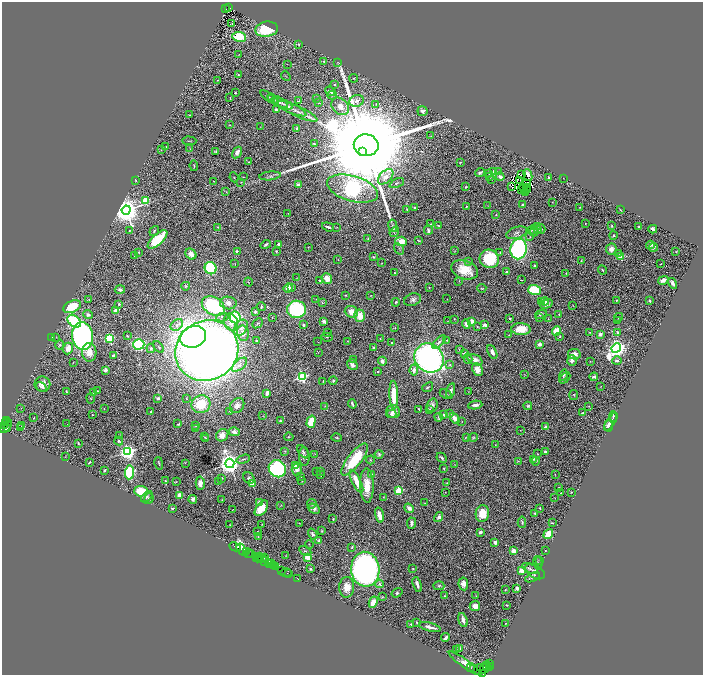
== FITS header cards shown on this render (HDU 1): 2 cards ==
NAXIS1  =                 1401
NAXIS2  =                 1346

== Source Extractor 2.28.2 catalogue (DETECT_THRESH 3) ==
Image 1401 x 1346 px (HDU 1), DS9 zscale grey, zoomed out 1/2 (1 PNG px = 2 x 2 image px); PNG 705 x 677 px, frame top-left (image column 1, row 1346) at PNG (2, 2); each listed source drawn as its Kron ellipse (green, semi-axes under 4 px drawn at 4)
Background 1.4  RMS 0.035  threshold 0.106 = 3 sigma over >= 5 px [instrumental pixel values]
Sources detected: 583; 65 cannot appear on this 1/2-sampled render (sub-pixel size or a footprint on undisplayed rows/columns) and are neither listed nor drawn; of the other 518, the 500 brightest by FLUX_AUTO listed and drawn (18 fainter detections omitted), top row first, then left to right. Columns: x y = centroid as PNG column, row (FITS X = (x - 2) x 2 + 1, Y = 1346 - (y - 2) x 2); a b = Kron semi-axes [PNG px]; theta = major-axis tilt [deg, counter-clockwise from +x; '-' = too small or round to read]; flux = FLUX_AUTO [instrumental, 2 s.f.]
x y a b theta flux
229 8 4 2 - 280
226 9 2 1 - 55
232 24 2 1 - 56
267 29 11 7 7 370
239 37 7 5 -8 210
299 45 3 2 - 4.4
239 54 3 2 - 3
324 62 3 2 - 10
337 62 3 2 - 2.4
287 64 2 1 - 1.9
238 75 2 1 - 5.2
286 76 5 1 - 3.2
353 78 4 3 - 7.2
218 80 2 1 - 4.2
334 84 2 2 - 7.3
330 91 5 2 - 28
235 92 3 2 - 6.2
332 95 4 4 - 13
270 97 10 2 -33 13
230 98 2 2 - 8.4
317 99 3 3 - 6.2
278 101 11 3 -28 29
298 101 2 2 - 5.7
357 101 7 6 - 21
318 103 3 3 - 5.2
283 104 10 4 -24 19
376 104 2 1 - 3
340 106 10 7 -44 82
289 107 19 5 -25 49
276 110 3 2 - 24
297 111 22 5 -24 44
422 111 5 5 - 38
190 115 3 2 - 4.2
230 125 2 2 - 4
260 127 3 2 - 2.6
297 129 4 3 - 12
431 136 2 2 - 2.7
189 141 7 2 -1 5.2
314 144 3 1 - 6.3
366 145 12 11 - 350000
166 147 2 1 - 3.6
190 149 4 2 - 3.8
161 150 3 2 - 3.9
216 151 4 3 - 9.2
237 152 6 4 58 37
363 152 3 3 - 6900
249 162 3 3 - 4.3
460 162 3 2 - 5.5
194 166 5 3 - 6.3
499 171 3 2 - 3.4
480 172 5 3 - 11
493 172 4 2 - 8
489 173 3 2 - 10
521 175 2 1 - 1.9
528 175 5 3 - 47
270 176 11 4 6 18
234 177 5 2 - 4.9
243 177 3 2 - 2.7
386 177 9 5 45 41
490 177 2 2 - 3.8
500 177 4 3 - 34
548 177 3 2 - 8.7
563 178 2 1 - 2.7
492 179 2 1 - 1.8
519 180 3 2 - 3.2
136 181 2 1 - 6.1
214 181 2 1 - 3.9
241 182 2 2 - 4.9
397 183 8 3 26 11
298 184 2 2 - 74
527 184 2 1 - 14
511 186 2 1 - 4.8
466 187 2 2 - 6.3
524 187 2 1 - 2.1
526 187 2 1 - 3.4
353 189 26 12 -16 7700
521 190 2 1 - 5.1
527 190 2 1 - 1.9
226 192 4 3 - 5.2
525 193 2 1 - 4.5
145 200 3 3 - 300
552 202 2 1 - 3.8
522 205 2 2 - 33
488 206 2 1 - 2.5
466 207 3 3 - 7.3
580 207 3 3 - 5.1
415 208 3 2 - 12
407 209 4 2 - 6.6
126 210 4 4 - 13000
620 210 3 1 - 3
288 213 2 1 - 2.4
496 214 2 2 - 4.2
585 223 2 2 - 4.2
431 224 3 1 - 4.9
438 225 2 1 - 3.1
393 226 6 4 -79 12
538 226 3 2 - 4.9
612 226 4 3 - 6.9
218 227 4 2 - 5.9
328 227 6 2 -17 18
337 227 4 2 - 3.6
639 227 2 2 - 7.2
538 229 4 2 - 4
541 229 5 4 - 10
653 229 4 2 - 29
129 230 2 2 - 4.4
428 230 5 2 - 15
533 230 5 2 - 6
154 231 5 2 - 7.5
394 232 5 4 - 11
534 232 4 2 - 5.7
516 233 11 6 18 26
613 235 4 3 - 8.3
530 237 3 2 - 3.6
158 239 12 5 43 300
368 239 4 3 - 6.7
401 241 6 5 - 90
419 241 3 1 - 5.9
266 244 5 3 - 14
279 244 4 3 - 35
650 245 4 3 - 18
308 247 2 1 - 2.1
653 247 4 2 - 7.4
399 249 6 3 -55 9.4
519 249 10 8 79 1900
611 249 6 5 - 44
276 251 4 3 - 7.9
455 251 3 2 - 3
138 252 2 2 - 3.6
237 252 2 2 - 29
676 252 3 2 - 3.9
500 253 3 3 - 4.3
619 253 2 2 - 8
191 254 6 5 - 56
135 256 2 2 - 3.4
620 256 3 3 - 290
373 257 3 2 - 4.6
489 259 10 9 - 350
338 260 3 2 - 2
581 260 3 2 - 4.1
469 262 4 3 - 9.6
382 263 2 1 - 3.5
235 264 3 1 - 3.3
660 264 2 1 - 3.6
534 266 2 2 - 7
211 268 6 5 - 680
465 270 14 9 -20 160
602 270 5 3 - 8.1
507 272 3 3 - 19
394 273 2 2 - 5.6
566 273 3 3 - 4.2
297 278 3 2 - 2.6
327 278 6 5 - 55
319 280 3 2 - 5.9
521 280 3 2 - 4
663 280 5 3 - 41
459 281 3 2 - 3.7
248 282 4 2 - 6
672 283 6 3 -58 18
186 286 4 3 - 5.6
292 287 3 3 - 5.2
288 288 5 4 - 64
429 288 3 2 - 3.8
482 288 4 2 - 5.5
120 290 5 3 - 22
535 290 6 5 - 350
346 295 3 2 - 6.2
371 295 2 2 - 3.9
316 299 2 2 - 2.5
447 299 2 1 - 4.1
89 300 3 3 - 6.2
412 300 9 6 21 25
545 301 4 4 - 38
616 301 3 1 - 6.1
650 301 3 2 - 16
396 302 4 3 - 7.6
542 302 3 2 - 4.2
228 303 8 6 -10 41
322 303 3 3 - 6.7
119 304 3 2 - 12
547 304 6 3 32 33
573 305 2 2 - 2.5
213 306 12 8 -30 660
72 307 9 5 23 240
261 307 4 2 - 11
296 309 9 8 - 740
116 310 2 2 - 180
255 312 3 2 - 14
351 312 7 5 -21 68
541 314 6 4 20 11
559 314 3 2 - 4.8
88 315 5 4 - 20
360 316 6 5 - 100
222 317 6 3 9 8.3
235 317 6 5 - 470
539 317 3 3 - 6.3
619 317 4 2 - 6.4
272 318 2 2 - 2.6
510 318 3 2 - 8.4
454 319 3 2 - 3.5
548 319 2 1 - 2.8
74 321 7 5 -42 570
324 321 4 2 - 33
448 321 4 2 - 3.4
472 321 4 3 - 39
617 321 3 3 - 9.9
231 322 9 7 -67 52
257 323 6 4 42 11
466 324 4 3 - 28
177 325 7 5 42 26
303 325 4 3 - 16
485 325 2 2 - 110
477 327 3 2 - 6.3
241 328 9 6 57 31
395 328 4 2 - 3.7
521 329 9 6 -1 130
556 331 5 4 - 140
327 332 2 2 - 2.8
590 332 3 3 - 4.9
617 332 4 3 - 11
243 333 8 6 -78 39
600 334 3 3 - 41
509 335 2 2 - 4.2
82 336 14 10 -83 2200
127 336 3 2 - 8.1
560 336 3 3 - 6.5
52 337 3 2 - 3.9
56 337 2 2 - 1.8
193 337 13 10 21 3500
327 337 6 2 -9 5.1
109 338 3 3 - 840
380 338 3 2 - 5.6
447 340 2 2 - 4.5
256 341 2 2 - 9.4
347 341 3 1 - 2.5
318 342 2 1 - 6
439 342 8 3 45 16
392 343 2 2 - 16
139 344 5 5 - 850
539 344 4 3 - 36
60 345 5 4 - 9.5
159 347 6 2 -54 7.2
373 347 2 2 - 6.3
68 348 6 5 - 81
151 348 5 4 - 11
616 348 5 4 - 5100
459 349 2 2 - 3.8
207 351 32 29 30 11000
89 352 9 7 -87 86
318 352 3 2 - 3.1
492 352 7 4 -65 34
464 353 4 3 - 7.1
574 354 6 5 - 49
113 356 4 2 - 13
429 358 15 13 -46 2900
354 359 3 2 - 2.1
468 359 5 3 - 11
475 360 8 5 -28 42
572 360 5 4 - 33
382 361 4 3 - 31
590 361 3 2 - 2.9
617 361 4 3 - 20
73 362 2 1 - 3
239 365 9 5 41 30
352 365 6 4 -54 29
450 365 3 3 - 6.4
105 370 4 3 - 19
414 370 5 4 - 36
478 370 7 5 -63 47
378 371 2 2 - 8.4
524 375 3 2 - 3.2
564 375 5 3 - 10
302 377 3 3 - 1200
594 377 4 2 - 12
565 378 6 2 47 8.5
333 380 4 3 - 13
323 381 2 1 - 5.2
42 384 8 7 - 53
601 386 3 2 - 2.1
41 387 5 2 - 10
428 387 6 3 38 10
66 391 4 3 - 7.2
97 391 3 2 - 6.2
451 391 7 3 76 26
468 392 2 1 - 2
94 393 3 2 - 5.4
267 393 4 3 - 42
446 394 6 4 -30 12
394 395 14 4 -88 180
574 395 5 4 - 7.9
91 398 5 3 - 4.9
158 398 3 3 - 11
187 398 3 2 - 3
201 404 9 8 - 250
352 404 4 2 - 15
237 405 8 6 52 45
432 405 7 5 69 25
475 405 7 3 7 29
325 406 3 2 - 3.2
528 406 4 3 - 12
589 406 3 2 - 3.6
21 408 2 1 - 4.1
104 409 2 2 - 2.5
419 409 2 2 - 8.2
429 410 4 3 - 7.5
230 411 4 2 - 3.8
393 411 7 6 - 46
151 412 2 2 - 27
583 413 3 2 - 15
391 414 5 4 - 17
449 414 4 3 - 12
92 415 2 2 - 5.2
444 415 4 2 - 9.8
263 416 2 1 - 2
613 416 5 3 - 15
439 417 4 2 - 13
34 418 2 1 - 4.1
455 418 6 3 -50 60
7 420 2 1 - 42
280 421 3 3 - 9.4
462 421 2 1 - 2.8
311 422 6 4 75 140
611 422 10 4 57 34
6 423 3 2 - 91
67 424 2 1 - 3.7
178 424 3 2 - 14
5 425 3 2 - 140
196 425 3 3 - 7
6 426 7 3 53 480
22 426 3 1 - 4.2
545 426 3 2 - 19
608 426 6 4 -89 18
20 428 2 2 - 9.9
195 428 3 2 - 6.4
7 429 2 1 - 260
520 430 2 1 - 2.9
234 432 5 4 - 33
222 435 6 5 - 54
120 436 3 2 - 2.6
204 437 4 2 - 3.8
289 437 4 3 - 5.7
466 437 3 2 - 2.3
473 437 5 4 - 7.8
337 438 5 3 - 6.8
206 439 3 2 - 7.3
119 441 4 4 - 12
78 443 2 2 - 5.1
495 445 3 2 - 3
285 451 3 2 - 3.9
128 452 4 4 - 3100
303 452 7 4 -53 17
545 452 3 2 - 24
315 454 2 1 - 9.8
379 454 4 4 - 10
537 454 2 2 - 3.2
65 456 3 1 - 2.7
304 456 9 5 -87 22
442 458 6 2 -46 17
243 459 7 2 17 8.5
355 459 19 7 52 330
534 459 4 3 - 9.8
370 460 4 3 - 6.5
518 461 3 2 - 3.4
536 461 4 3 - 6.3
89 462 3 2 - 6.7
159 463 6 2 -77 7.3
185 463 2 2 - 2.9
230 463 5 4 - 7500
296 465 3 2 - 210
455 465 2 1 - 1.8
277 469 9 8 - 870
297 469 6 5 - 32
444 469 3 2 - 6
104 470 3 2 - 12
320 471 2 1 - 2.4
129 472 7 4 84 670
316 472 2 1 - 2.6
321 475 2 2 - 21
372 475 2 2 - 84
555 475 2 1 - 2.9
300 477 2 2 - 3.1
222 478 4 3 - 6.1
249 478 6 5 - 16
165 481 3 2 - 5.5
302 481 3 2 - 5.5
356 481 12 4 -63 130
176 482 3 3 - 3.5
218 482 3 2 - 3.3
200 483 6 4 87 36
447 483 2 2 - 5
252 484 3 2 - 200
367 485 17 7 -89 140
559 488 2 2 - 5.2
141 491 7 5 -3 190
399 491 3 3 - 440
445 492 2 2 - 3.5
571 492 2 1 - 4.3
561 493 2 1 - 4.3
180 495 2 2 - 200
147 497 7 4 42 13
383 497 2 1 - 2.2
555 498 2 1 - 2
149 499 5 4 - 14
193 499 4 4 - 20
222 500 2 2 - 3.1
259 503 4 4 - 21
425 503 3 2 - 4.4
312 504 5 5 - 11
281 505 3 2 - 2.9
172 508 2 2 - 37
261 508 9 5 53 130
409 508 5 4 - 39
539 508 2 2 - 14
314 509 6 4 -26 21
233 510 3 1 - 2.3
535 513 2 2 - 12
482 514 8 6 79 140
379 515 7 3 -76 82
439 517 5 4 - 26
333 519 2 2 - 6
522 522 5 3 - 11
299 523 2 2 - 4.2
411 523 5 3 - 28
552 523 2 1 - 3.5
262 524 2 1 - 2.5
230 525 2 1 - 2.5
257 531 4 2 - 4.3
322 531 4 2 - 5.5
480 532 3 2 - 25
313 534 6 3 -54 20
548 534 5 3 - 240
258 537 3 2 - 3.3
319 541 4 2 - 22
495 542 4 3 - 19
309 544 4 2 - 4.3
235 547 6 1 -27 120
352 547 3 2 - 8.9
242 549 7 3 -54 1400
545 550 2 2 - 6.9
305 551 6 3 -28 10
513 551 3 2 - 200
246 552 3 1 - 160
251 553 3 2 - 130
249 554 3 1 - 68
286 556 2 2 - 2.8
259 557 4 3 - 140
308 557 3 2 - 270
257 558 5 2 - 380
262 558 3 2 - 140
264 558 3 2 - 200
260 560 2 1 - 76
540 560 4 2 - 5.2
264 562 4 2 - 180
538 563 7 2 -78 8.2
269 564 3 2 - 85
272 564 3 1 - 94
274 565 2 1 - 65
275 567 2 1 - 51
530 568 8 4 -25 18
310 569 3 3 - 11
365 569 17 14 -85 3900
413 569 3 3 - 7.8
282 570 2 1 - 28
521 570 3 3 - 68
535 571 11 6 -30 59
286 573 6 1 1 140
289 574 3 2 - 150
533 577 8 3 24 8.9
297 579 3 1 - 61
379 584 4 3 - 13
417 584 8 3 -71 28
463 584 6 4 -81 44
439 586 5 4 - 13
347 587 10 7 87 78
517 588 4 3 - 23
505 590 2 2 - 6.6
397 593 6 4 33 10
445 596 2 2 - 5.1
476 596 3 2 - 2.8
382 597 2 2 - 4.5
373 602 6 4 64 60
507 605 2 2 - 5.9
475 606 5 5 - 38
463 620 7 3 -73 41
417 622 3 2 - 9.4
505 623 2 1 - 2.7
411 624 3 2 - 5.3
430 627 11 3 -15 38
445 638 4 2 - 27
460 649 3 3 - 24
457 650 3 2 - 8.2
465 663 19 4 -35 14
489 664 2 1 - 110
489 666 3 1 - 85
481 667 4 3 - 380
487 667 4 2 - 210
471 668 2 1 - 70
484 668 6 3 72 720
473 669 2 1 - 100
482 674 2 2 - 67
At the frame edge (FLAGS 8, measured only in part): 1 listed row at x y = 482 674
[18 fainter detections neither listed nor drawn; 65 sub-pixel or undisplayed-footprint detections neither listed nor drawn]